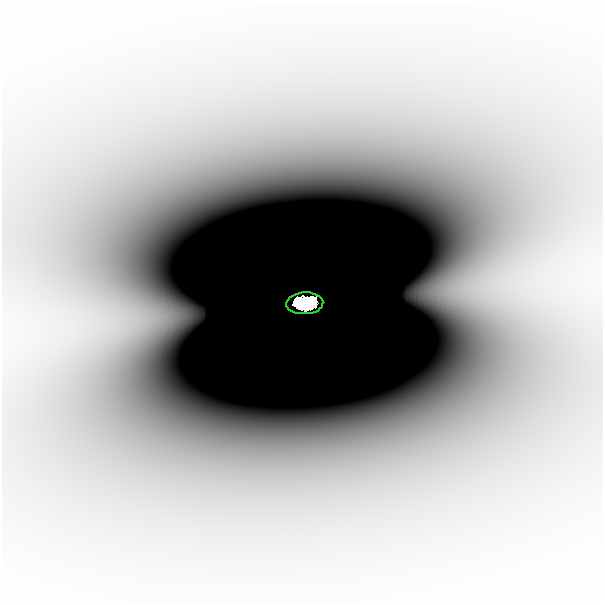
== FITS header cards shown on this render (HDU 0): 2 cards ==
NAXIS1  =                  601
NAXIS2  =                  601

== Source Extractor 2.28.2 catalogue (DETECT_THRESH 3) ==
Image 601 x 601 px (HDU 0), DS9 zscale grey, 1 PNG px = 1 image px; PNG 605 x 605 px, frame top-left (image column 1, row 601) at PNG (2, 2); each listed source drawn as its Kron ellipse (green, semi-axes under 4 px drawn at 4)
Background -1.20e-09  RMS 3.5e-10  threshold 1.06e-09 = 3 sigma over >= 5 px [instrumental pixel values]
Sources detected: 3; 2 with non-positive FLUX_AUTO (blend fragments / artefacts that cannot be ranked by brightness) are neither listed nor drawn; the other 1 listed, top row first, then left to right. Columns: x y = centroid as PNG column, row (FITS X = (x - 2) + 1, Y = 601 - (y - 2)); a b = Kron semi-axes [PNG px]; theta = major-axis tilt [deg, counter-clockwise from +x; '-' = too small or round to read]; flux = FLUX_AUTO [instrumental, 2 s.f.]
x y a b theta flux
305 303 18 11 3 12
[2 non-positive-flux detections neither listed nor drawn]